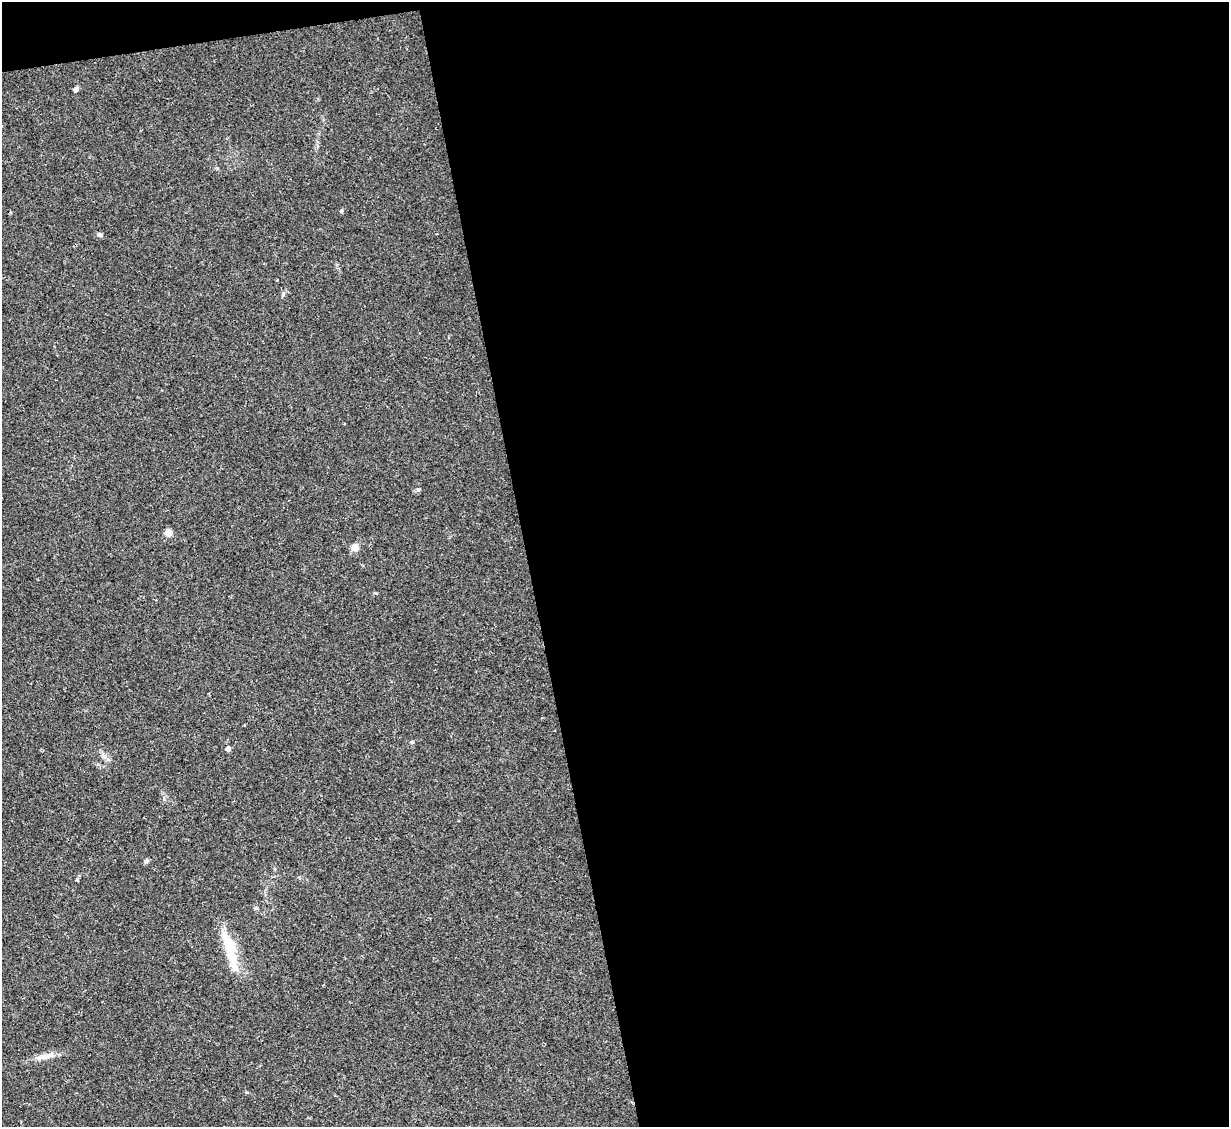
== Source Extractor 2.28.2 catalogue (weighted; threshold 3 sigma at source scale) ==
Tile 4 of 4 x 4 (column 4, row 1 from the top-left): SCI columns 3682-4908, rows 3628-4752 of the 4908 x 4890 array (HDU 1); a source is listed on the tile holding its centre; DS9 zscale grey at full resolution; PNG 1231 x 1129 px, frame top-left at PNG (2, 2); no overlay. Shown black and unused: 58% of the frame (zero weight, under 2 of 3 exposures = <1% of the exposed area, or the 3 px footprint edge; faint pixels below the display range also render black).
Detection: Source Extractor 2.28.2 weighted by HDU 2 'WHT'; one run over the whole footprint, this tile lists its part. Background 0.0692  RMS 0.0091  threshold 0.0411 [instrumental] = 3 sigma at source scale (4.5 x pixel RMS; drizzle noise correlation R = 1.50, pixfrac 1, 0.05/0.05 arcsec/px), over >= 5 px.
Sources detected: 10; all 10 listed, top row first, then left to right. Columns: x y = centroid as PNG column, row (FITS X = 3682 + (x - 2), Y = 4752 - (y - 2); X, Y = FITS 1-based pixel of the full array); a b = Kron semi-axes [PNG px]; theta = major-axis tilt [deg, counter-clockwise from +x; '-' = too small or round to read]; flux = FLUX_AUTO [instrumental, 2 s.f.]
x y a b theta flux
76 89 7 5 57 2.1
100 235 7 5 -42 2
169 532 5 5 - 19
355 547 9 9 - 4.9
412 742 5 4 - 1.2
228 749 4 4 - 5.7
104 756 9 7 -3 3.5
256 908 6 3 6 1.3
230 950 54 11 -74 31
44 1056 20 8 14 8
Unlisted compact peaks at least as high as the median listed source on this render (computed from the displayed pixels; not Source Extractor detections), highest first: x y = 341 211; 418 489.